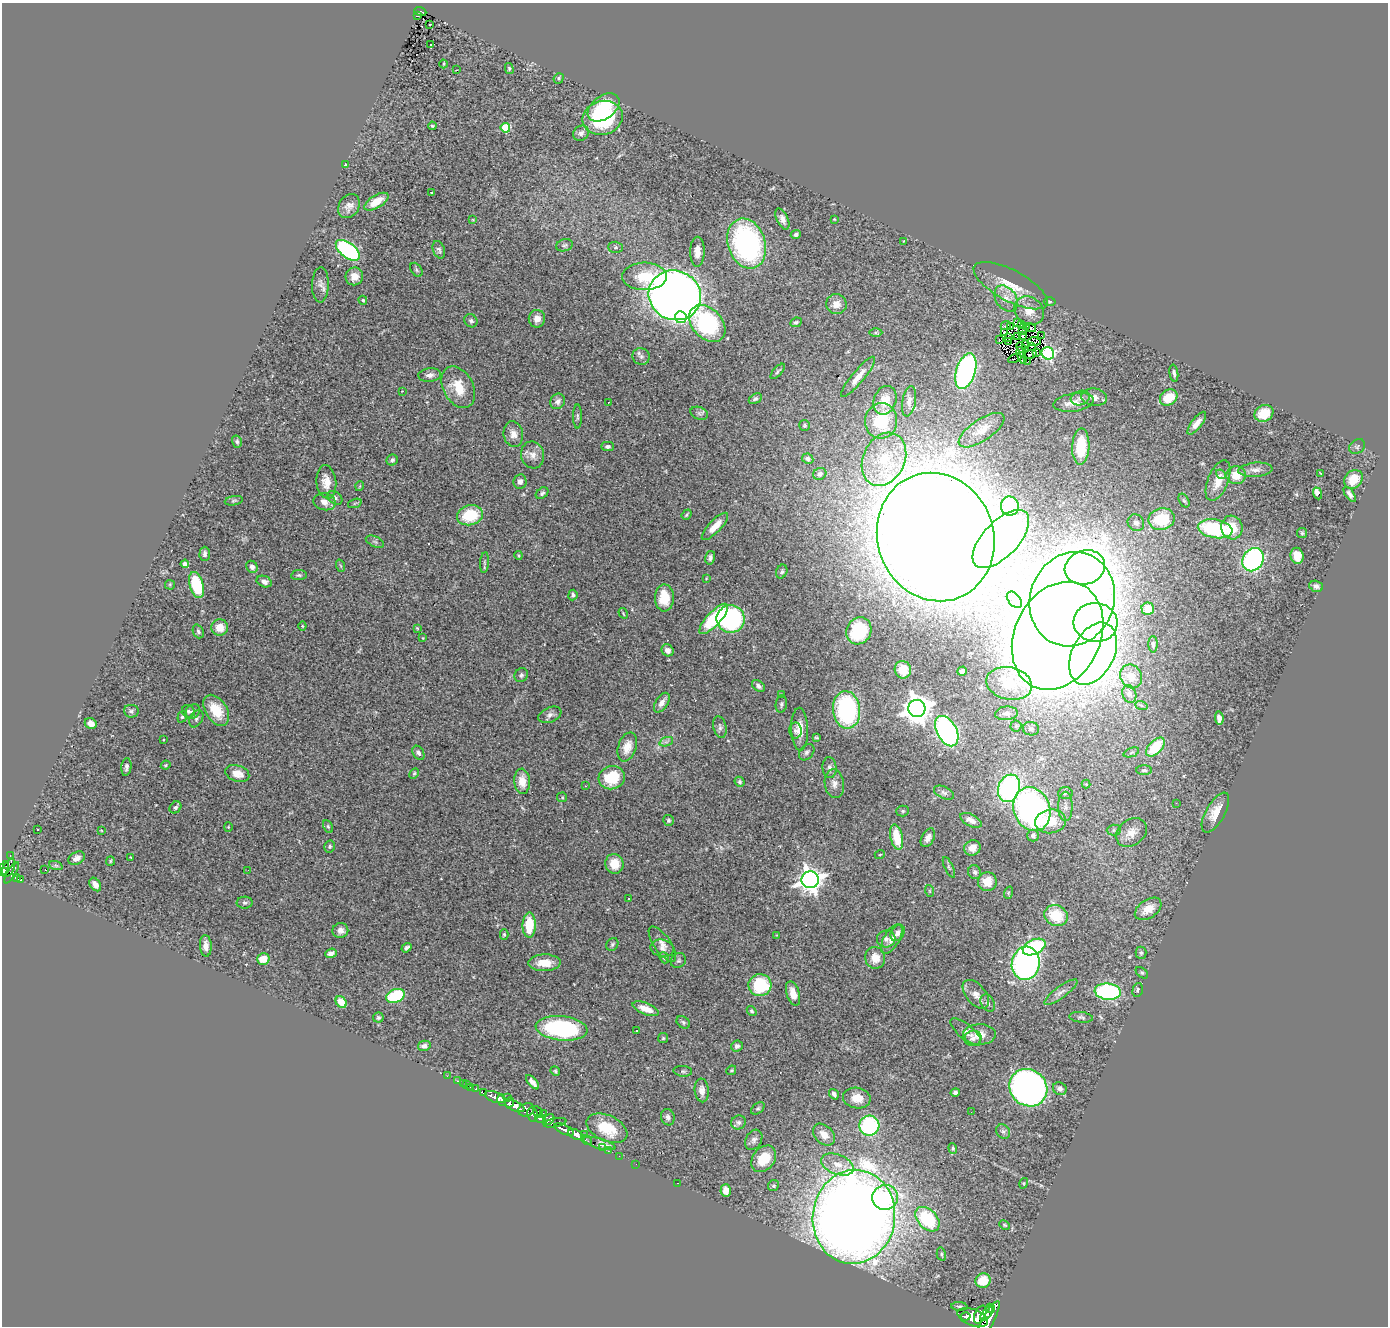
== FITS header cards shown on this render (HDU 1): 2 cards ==
NAXIS1  =                 1386
NAXIS2  =                 1324

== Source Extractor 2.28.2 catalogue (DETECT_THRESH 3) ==
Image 1386 x 1324 px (HDU 1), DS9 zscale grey, 1 PNG px = 1 image px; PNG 1390 x 1328 px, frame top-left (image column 1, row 1324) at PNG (2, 3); each listed source drawn as its Kron ellipse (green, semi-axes under 4 px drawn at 4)
Background 0.843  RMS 0.054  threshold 0.161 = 3 sigma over >= 5 px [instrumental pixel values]
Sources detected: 381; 3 with non-positive FLUX_AUTO (blend fragments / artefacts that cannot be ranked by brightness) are neither listed nor drawn; the other 378 listed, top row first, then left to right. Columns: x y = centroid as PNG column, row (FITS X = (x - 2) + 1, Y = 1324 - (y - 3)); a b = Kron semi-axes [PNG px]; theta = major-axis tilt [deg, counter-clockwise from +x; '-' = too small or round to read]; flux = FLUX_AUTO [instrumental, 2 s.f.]
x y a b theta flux
420 12 6 4 -19 58
417 16 4 2 - 12
429 25 3 3 - 7.5
430 45 4 3 - 34
444 64 4 3 - 3.3
509 68 5 4 - 5.1
456 70 3 2 - 12
559 78 5 5 - 6.5
603 107 18 11 36 150
603 118 20 17 15 300
432 126 4 3 - 3.7
505 128 5 5 - 150
581 133 8 7 - 12
345 165 3 3 - 4.6
432 193 3 3 - 7.9
376 202 13 6 31 60
349 206 13 10 56 23
782 219 11 5 -65 19
834 219 3 3 - 2.4
473 220 4 3 - 3
796 234 5 4 - 8.8
904 241 3 2 - 3.3
747 243 25 18 -72 730
564 245 8 6 15 8.4
616 247 7 5 -1 7
348 250 14 7 -37 460
439 250 9 6 -69 9.2
697 252 15 7 90 32
416 270 8 5 -53 6.5
354 276 9 8 - 30
645 276 22 13 0 130
320 285 17 8 89 19
1011 286 41 15 -28 110
675 295 26 24 -25 4100
1006 298 14 10 -55 35
363 300 4 4 - 6.7
1050 302 6 4 2 4.2
836 304 10 9 - 31
1029 311 15 13 -37 44
681 317 6 6 - 130
537 319 9 8 - 26
471 321 7 6 - 9
796 322 6 4 25 7
1017 322 3 2 - 14
707 324 21 15 -46 420
1006 325 5 3 - 8.1
1021 325 4 2 - 3.9
1026 326 3 2 - 1.9
1011 327 4 2 - 2.1
1031 328 5 2 - 2.6
1022 331 4 2 - 3.2
876 332 6 4 -1 6.5
1005 332 3 3 - 2.6
1018 336 3 2 - 7.5
1022 336 3 2 - 3.4
1042 336 3 2 - 12
1008 338 2 2 - 0.89
999 340 2 2 - 0.69
1009 342 4 2 - 0.35
1034 342 7 3 -1 0.19
1025 344 3 2 - 4
1031 346 3 3 - 6.5
1021 347 5 2 - 2
1036 353 2 2 - 0.13
1048 353 6 6 - 620
1022 355 9 3 -72 3.8
1030 355 7 3 16 1.4
641 356 9 8 - 12
1015 358 7 2 25 6
1028 361 3 2 - 7.8
778 371 9 4 47 7.2
966 371 18 9 73 770
1174 373 8 4 -81 11
430 375 11 6 5 18
858 377 25 6 50 46
458 387 22 15 -62 83
402 391 2 2 - 1.7
1094 397 13 8 -7 26
1169 397 9 7 34 95
1080 398 9 7 17 17
755 399 7 4 30 8.2
885 400 15 11 68 62
558 401 8 7 - 16
909 401 15 7 81 22
608 402 2 2 - 3.4
1074 402 20 9 8 35
699 413 9 6 -22 11
1264 413 10 8 29 74
577 416 12 4 -90 6.5
881 421 18 16 85 190
1197 423 14 5 52 27
805 425 5 5 - 4.9
981 430 26 10 34 49
513 434 13 9 -81 28
237 442 6 5 - 6.3
608 446 6 4 0 8.7
1081 446 18 8 87 130
1357 447 8 6 40 8.7
533 455 13 11 -73 29
808 459 6 5 - 16
884 459 28 21 65 180
392 460 6 5 - 7.5
1255 470 17 7 5 22
1320 473 3 2 - 2.4
820 474 7 6 - 13
1221 474 5 4 - 11
1236 475 9 9 - 65
1353 479 10 8 48 70
520 481 7 6 - 16
1218 481 21 10 68 51
326 482 17 10 -84 48
360 486 5 3 - 2.7
542 493 7 5 38 8.3
1317 493 6 4 -67 38
1350 494 9 4 -54 12
335 498 8 6 -40 11
234 501 9 4 11 6.5
1184 501 7 5 -61 5.8
324 502 11 8 -12 29
355 503 7 4 19 5.7
1010 506 9 9 - 280
470 515 13 10 14 150
687 515 5 3 - 4.9
1162 519 13 11 12 150
1136 523 9 7 -48 18
715 526 18 6 46 39
1232 527 12 10 -82 71
1215 529 17 9 -9 320
1302 533 5 5 - 5.2
936 537 65 58 -69 16000
1001 539 36 17 46 1200
375 542 9 5 -24 9
205 554 7 5 90 11
518 555 4 3 - 3.6
1297 556 8 6 -78 47
710 558 7 5 77 11
1253 560 12 10 57 610
484 563 10 4 85 7.9
185 564 4 4 - 14
341 566 6 4 -70 4.3
252 567 6 5 - 16
1085 567 20 17 18 840
782 572 7 5 68 7.5
299 575 8 5 8 6.5
706 578 3 2 - 2.5
264 582 8 5 -22 16
170 585 5 5 - 4.1
196 585 13 6 -74 180
1316 586 7 5 -17 12
573 595 5 4 - 7.3
664 598 13 9 -89 83
1072 599 48 42 70 6000
1014 600 9 6 -51 15
1148 609 6 6 - 28
623 613 5 3 - 3.6
714 619 19 7 47 240
731 619 14 14 - 490
1096 623 22 19 -6 1100
302 626 4 4 - 3.7
220 627 8 8 - 52
417 628 4 3 - 2.9
198 631 7 5 -68 8.2
859 631 14 12 63 230
1058 636 56 43 64 8700
423 638 4 3 - 2.7
1153 644 8 4 -89 8.2
668 650 6 5 - 21
1093 654 33 21 63 2800
903 670 9 8 - 62
962 671 5 4 - 8.4
521 675 7 6 - 8.9
1131 676 12 10 -60 36
1009 683 23 16 -13 97
758 686 7 5 -38 11
1129 694 9 6 -72 13
782 695 3 3 - 6
662 703 11 6 57 23
781 704 8 5 82 8
1141 705 6 4 -19 5.5
917 708 8 8 - 4200
216 710 17 10 -57 100
847 710 19 13 -85 530
131 711 7 6 - 9.8
188 711 7 6 - 8.6
193 711 8 6 38 11
1006 713 11 7 4 18
550 715 12 7 23 17
182 717 6 4 71 6.4
1219 718 7 4 -84 18
196 719 9 6 62 9.5
91 723 6 5 - 21
1016 726 5 5 - 5.9
720 727 11 6 -77 11
800 729 21 8 -88 46
1031 729 8 7 - 10
795 731 8 6 88 10
947 731 16 10 -62 710
816 737 4 2 - 4.3
164 740 3 2 - 3
666 742 7 4 18 8.9
627 747 15 9 72 45
1155 747 11 6 46 120
807 752 9 6 49 9.6
1131 752 8 2 21 4.5
418 753 8 5 -56 10
166 765 5 3 - 4.3
126 767 9 5 83 11
829 768 10 7 -86 14
1144 770 8 5 0 7
237 773 12 8 -18 41
414 773 6 4 62 5.1
612 778 13 11 15 140
522 781 13 8 -87 50
740 782 5 4 - 6
834 784 14 9 -83 25
1086 784 4 4 - 5.2
585 786 3 2 - 3.5
1009 788 14 10 70 630
944 793 11 6 -25 11
1065 793 7 6 - 8.5
562 797 5 4 - 4.2
1176 803 2 2 - 2.2
1065 806 15 7 -90 20
175 807 6 5 - 9.6
1032 809 22 18 -69 1000
903 811 6 5 - 6.5
1215 812 22 9 61 49
669 820 5 5 - 6.6
971 820 12 5 -28 20
1050 821 15 12 7 75
328 826 7 4 -62 6
228 827 4 4 - 3.4
38 829 3 2 - 3.3
101 830 3 2 - 5.2
1114 830 7 5 1 6.5
1131 833 17 12 37 44
1033 836 6 6 - 15
897 837 13 6 -79 99
928 838 10 6 62 17
330 846 6 5 - 6.3
972 848 8 7 - 29
880 854 5 3 - 3
10 856 3 2 - 8.1
130 857 3 2 - 3.4
77 858 9 6 28 19
110 861 5 4 - 4.2
614 864 10 9 - 59
56 866 7 4 -20 6.1
949 867 11 4 -65 7.2
4 868 7 2 70 63
9 868 10 5 63 190
45 870 3 2 - 12
248 870 2 2 - 2.2
3 872 3 3 - 76
975 872 7 6 - 9.8
12 873 12 3 58 40
17 878 4 3 - 75
21 880 3 3 - 15
810 880 8 8 - 3000
987 882 9 9 - 54
95 885 7 5 -56 20
930 891 6 4 -70 4.9
1008 893 6 4 71 5.8
629 899 3 2 - 5.6
245 903 8 6 3 9
1148 909 15 9 34 53
1056 916 12 10 -26 120
529 925 12 6 90 120
340 930 8 7 - 18
898 933 9 6 58 19
504 934 5 4 - 5.2
777 935 3 3 - 2.6
886 939 9 8 - 16
892 939 16 7 60 28
612 944 7 5 55 7.9
662 944 21 8 -55 28
206 946 11 6 -86 22
1034 947 12 7 26 360
406 948 5 4 - 8.8
662 948 12 8 -14 19
331 953 6 4 20 17
1141 953 6 5 - 6.5
664 958 6 4 -67 5.6
875 958 11 10 - 45
263 959 6 5 - 42
678 961 8 7 - 9.2
544 963 16 8 1 59
1026 963 17 14 82 990
1142 973 7 4 -40 5.8
760 985 11 11 - 200
1138 990 7 5 77 6.6
1061 992 20 6 36 22
1108 992 13 8 -5 450
793 993 12 6 -72 39
976 994 17 9 -49 34
395 996 9 6 21 190
341 1002 6 5 - 52
988 1003 9 6 -59 13
646 1009 14 5 -22 50
752 1011 5 4 - 5.6
1081 1017 12 5 -7 8.8
378 1018 5 5 - 6.3
683 1022 7 5 -38 7.2
561 1028 26 12 -6 510
636 1031 3 3 - 13
966 1032 19 7 -41 21
979 1034 16 10 2 49
663 1038 5 5 - 4.7
973 1038 8 7 - 16
424 1046 6 5 - 13
737 1046 6 5 - 8.8
731 1070 5 4 - 5.1
555 1071 5 4 - 5.8
683 1071 9 5 -5 7.9
447 1076 3 3 - 3
457 1081 3 2 - 11
533 1082 9 4 -48 16
463 1083 2 2 - 3.6
467 1085 3 3 - 11
470 1087 2 2 - 2.6
1028 1088 20 18 -43 1600
476 1089 3 3 - 80
1060 1089 7 6 - 11
702 1090 12 7 -85 24
955 1092 5 4 - 7
484 1093 4 3 - 56
834 1094 5 4 - 11
495 1097 10 5 -22 310
508 1097 3 2 - 32
857 1098 14 10 -10 51
502 1100 6 4 -72 210
510 1102 5 3 - 150
515 1106 10 4 -21 510
758 1108 7 5 38 6.5
526 1110 8 6 19 250
538 1112 6 3 -58 34
971 1112 2 2 - 9
543 1113 3 2 - 4.4
532 1115 7 5 -77 57
668 1117 8 6 -70 12
541 1119 5 4 - 180
549 1120 6 4 43 140
738 1122 7 6 - 9.7
555 1123 11 3 11 98
869 1126 10 10 - 380
607 1128 21 13 -25 110
564 1129 11 4 -24 370
1003 1131 7 6 - 10
576 1134 8 4 -27 520
584 1134 3 2 - 6.5
824 1135 13 9 -45 35
586 1140 5 3 - 12
754 1140 11 8 61 15
600 1143 16 5 -16 34
602 1148 3 2 - 10
953 1148 5 4 - 4.8
608 1151 3 2 - 4.6
619 1156 2 2 - 4.4
764 1159 15 11 51 81
636 1164 3 2 - 2.8
837 1164 17 10 -21 48
677 1183 2 2 - 54
1024 1183 5 3 - 3.6
773 1186 5 5 - 7.8
726 1190 6 5 - 30
885 1197 13 12 - 130
854 1217 47 41 82 7100
927 1219 14 9 -46 250
1005 1225 5 3 - 4.3
941 1254 6 4 -75 5.6
983 1281 7 7 - 74
959 1306 8 3 -4 5
991 1308 5 4 - 170
986 1314 8 4 51 430
980 1315 9 5 66 560
966 1316 5 3 - 290
973 1317 16 8 -20 1400
987 1321 23 6 61 1200
At the frame edge (FLAGS 8, measured only in part): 1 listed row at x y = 987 1321
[3 non-positive-flux detections neither listed nor drawn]